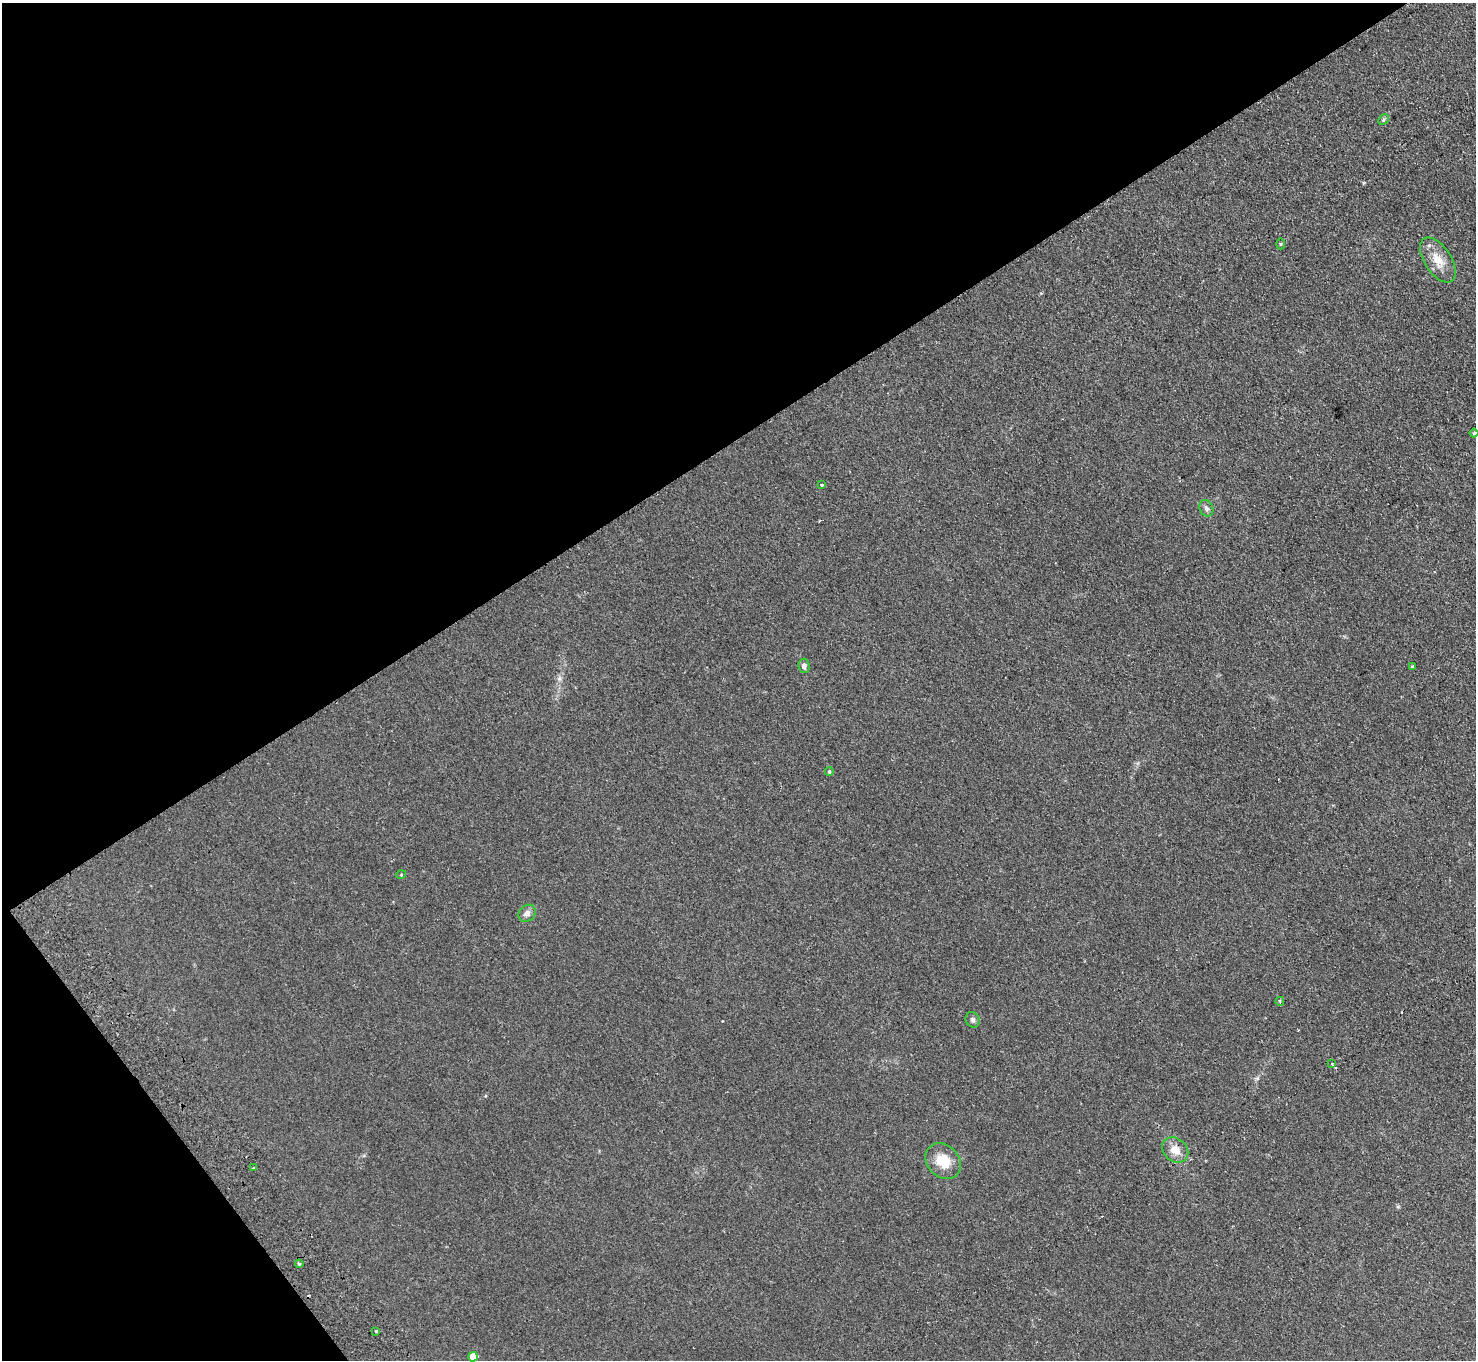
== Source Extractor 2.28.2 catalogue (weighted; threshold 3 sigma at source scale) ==
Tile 5 of 4 x 4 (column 1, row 2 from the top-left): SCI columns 50-1523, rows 3050-4407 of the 5994 x 5961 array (HDU 1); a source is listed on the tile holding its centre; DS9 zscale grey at full resolution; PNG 1478 x 1362 px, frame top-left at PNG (2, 3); each listed source drawn as its Kron ellipse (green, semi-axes under 4 px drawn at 4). Shown black and unused: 36% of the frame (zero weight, under 2 of 3 exposures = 3% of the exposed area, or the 3 px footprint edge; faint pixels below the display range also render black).
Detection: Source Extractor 2.28.2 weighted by HDU 2 'WHT'; one run over the whole footprint, this tile lists its part. Background 0.123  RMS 0.0096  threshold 0.0431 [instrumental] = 3 sigma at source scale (4.5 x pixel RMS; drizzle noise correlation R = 1.50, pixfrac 1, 0.05/0.05 arcsec/px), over >= 5 px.
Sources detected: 22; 1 cosmic-ray / hot-pixel residue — neither listed nor drawn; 1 inside a brighter listed object's ellipse — not listed separately; the other 20 listed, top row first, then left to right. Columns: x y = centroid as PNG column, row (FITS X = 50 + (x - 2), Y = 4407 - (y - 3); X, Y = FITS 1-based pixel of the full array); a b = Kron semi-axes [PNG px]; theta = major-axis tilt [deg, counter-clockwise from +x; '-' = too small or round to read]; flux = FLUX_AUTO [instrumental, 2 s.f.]
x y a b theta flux
1383 120 6 4 45 1.4
1281 244 5 3 - 0.95
1438 260 25 13 -57 16
1474 433 4 4 - 1
821 485 3 2 - 1.1
1206 508 8 6 -65 2.7
804 666 7 5 -83 3.7
1413 666 3 3 - 1.5
829 772 4 4 - 1.7
401 875 5 3 - 0.74
527 913 9 7 46 4.8
1280 1001 4 3 - 0.96
972 1020 8 6 -60 2.4
1332 1064 3 3 - 1
1175 1150 14 11 -42 10
943 1161 19 16 -46 21
254 1168 3 3 - 2.5
299 1264 4 3 - 1.1
376 1331 3 3 - 4.7
473 1357 5 4 - 18